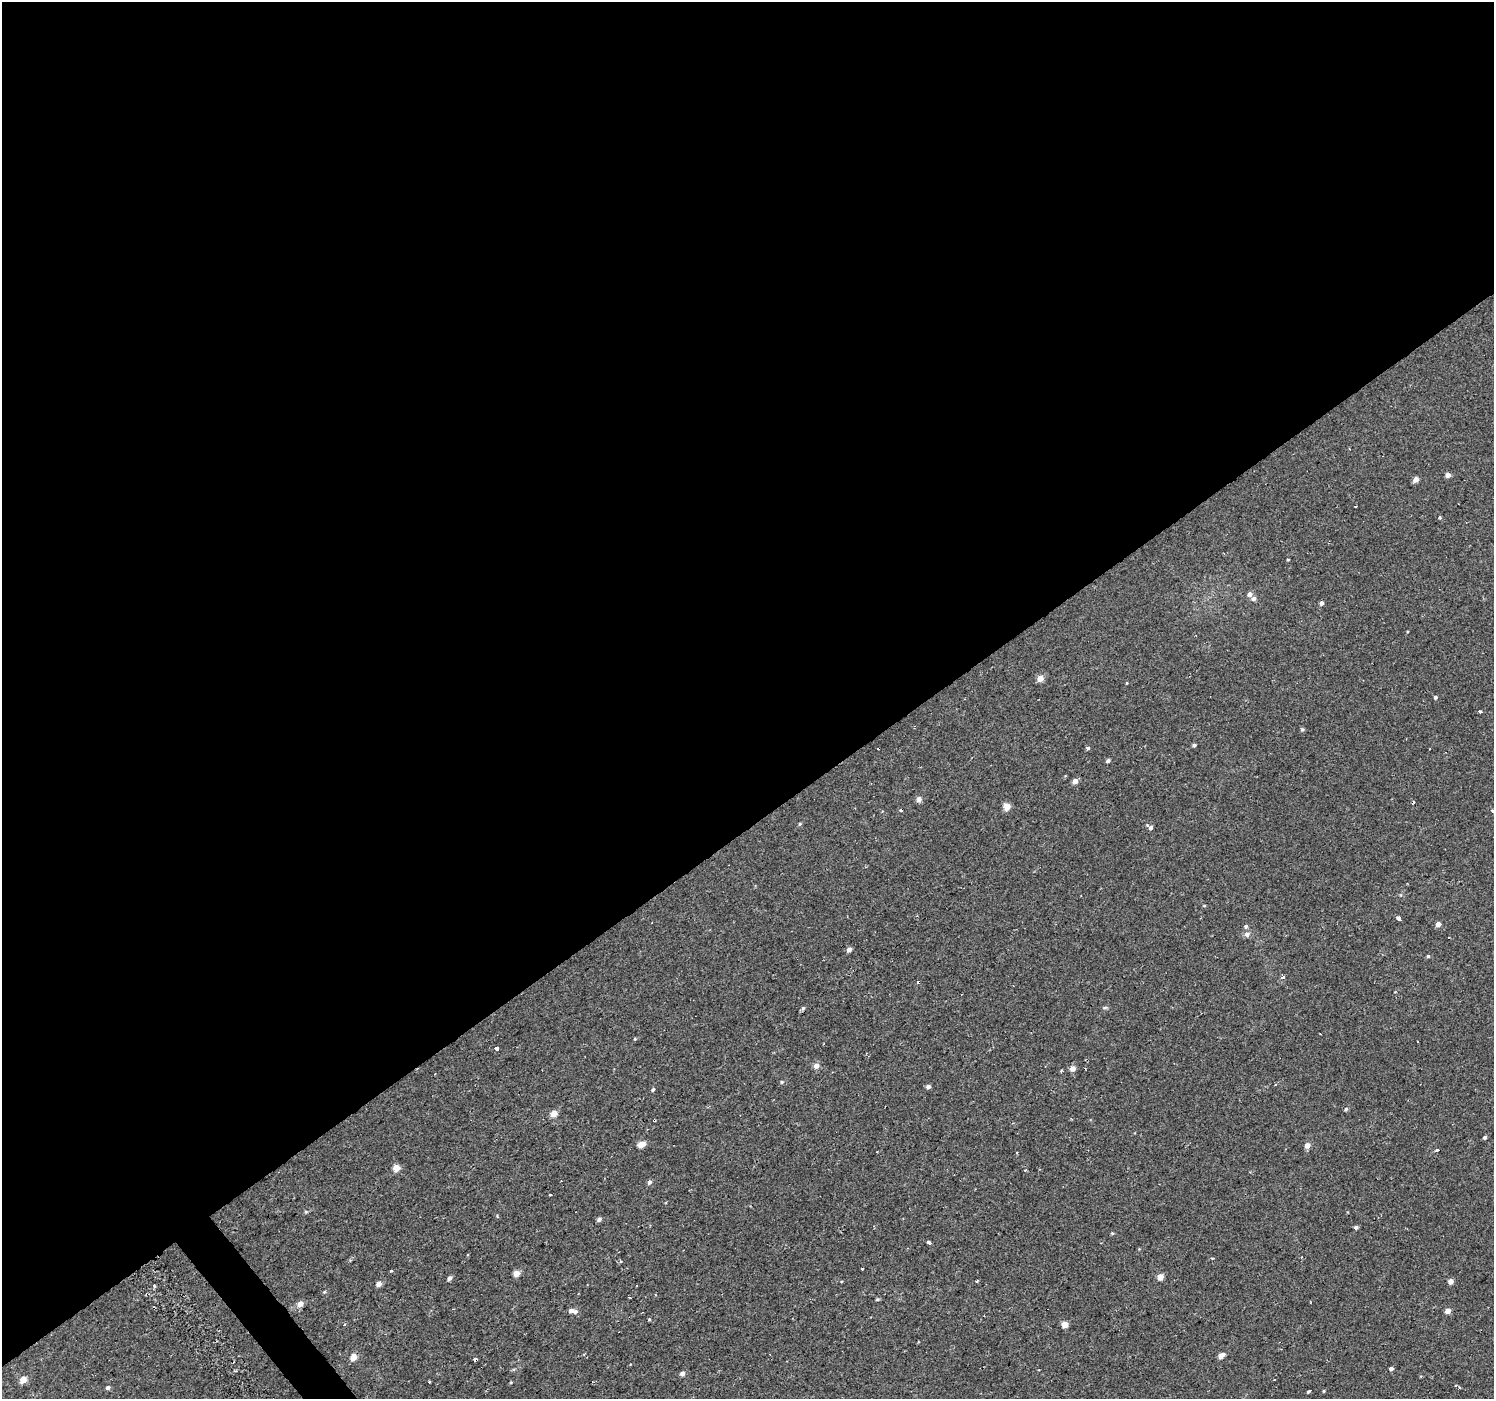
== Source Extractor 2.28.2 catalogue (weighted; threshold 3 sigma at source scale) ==
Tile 2 of 4 x 4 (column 2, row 1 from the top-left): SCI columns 1545-3036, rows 4420-5816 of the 6021 x 5949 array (HDU 1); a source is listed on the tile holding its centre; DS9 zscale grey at full resolution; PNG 1496 x 1401 px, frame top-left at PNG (2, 2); no overlay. Shown black and unused: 60% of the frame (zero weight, under 2 of 3 exposures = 2% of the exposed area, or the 3 px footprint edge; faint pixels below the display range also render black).
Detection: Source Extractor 2.28.2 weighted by HDU 2 'WHT'; one run over the whole footprint, this tile lists its part. Background 0.00284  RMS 0.0057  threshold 0.0255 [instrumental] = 3 sigma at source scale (4.5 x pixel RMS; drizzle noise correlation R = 1.50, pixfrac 1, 0.0396/0.0396 arcsec/px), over >= 5 px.
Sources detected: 93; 8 cosmic-ray / hot-pixel residue — not listed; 1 inside a brighter listed object's ellipse — not listed separately; the other 84 listed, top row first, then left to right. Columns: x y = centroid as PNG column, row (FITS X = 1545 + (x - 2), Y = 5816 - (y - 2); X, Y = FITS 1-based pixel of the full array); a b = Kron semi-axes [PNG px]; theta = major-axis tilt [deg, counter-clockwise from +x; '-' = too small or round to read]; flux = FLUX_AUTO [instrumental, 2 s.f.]
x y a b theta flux
1349 449 3 2 - 0.47
1448 475 5 4 - 2.7
1415 479 5 4 - 3.7
1356 506 2 2 - 0.45
1440 517 3 3 - 1
1288 559 4 2 - 0.46
1250 594 6 5 - 2.2
1254 598 5 5 - 1.9
1321 603 5 4 - 1.7
1040 678 5 5 - 5.7
1435 697 5 4 - 0.97
1480 711 3 3 - 2.4
1302 730 6 4 1 0.67
1194 745 4 4 - 1.1
1088 748 5 4 - 0.85
1108 760 5 4 - 1.2
1075 781 4 4 - 3.9
919 799 5 5 - 3.1
1414 802 3 3 - 1.1
1007 807 5 4 - 8.1
1492 811 4 3 - 5.7
800 824 5 4 - 0.74
1150 827 8 4 -36 1.9
1204 906 5 3 - 0.5
1399 918 4 3 - 16
1438 924 4 4 - 3.2
1246 926 5 5 - 1.1
1247 934 6 6 - 2.3
849 950 4 4 - 2.8
1428 956 4 4 - 0.7
1283 977 3 3 - 9.1
1105 1008 6 4 2 0.82
635 1039 4 4 - 0.56
496 1048 4 3 - 5.1
816 1066 5 5 - 3.7
1073 1068 5 5 - 3.7
782 1082 5 4 - 0.71
928 1086 5 4 - 2
653 1090 5 4 - 0.8
1346 1109 5 4 - 0.92
554 1113 5 4 - 7.6
1485 1137 4 4 - 1.3
641 1144 5 4 - 8
1307 1145 5 4 - 3.9
1437 1150 4 3 - 5.1
396 1168 5 4 - 8.1
1025 1170 3 3 - 0.48
649 1182 5 4 - 1.6
551 1195 3 3 - 2.4
599 1219 5 4 - 1.5
1356 1227 4 4 - 1.5
1112 1233 4 4 - 0.66
929 1242 4 3 - 6.4
467 1255 4 3 - 0.5
1302 1257 3 3 - 0.78
862 1269 3 3 - 2.9
391 1271 3 3 - 1.1
516 1273 4 4 - 5.9
1160 1277 4 4 - 5.9
449 1278 5 4 - 1.9
977 1280 3 3 - 0.96
1450 1281 4 4 - 3.3
379 1284 5 4 - 3.3
324 1292 5 4 - 0.68
655 1294 3 2 - 0.49
877 1299 5 4 - 0.7
300 1304 6 5 - 3.7
571 1310 6 5 - 1.7
1448 1311 4 4 - 4
649 1319 4 3 - 0.57
344 1324 4 3 - 0.61
1065 1324 4 4 - 8.3
1221 1355 5 4 - 4.7
354 1357 5 4 - 7.6
475 1359 4 3 - 5.8
1391 1368 4 3 - 1.6
682 1373 4 4 - 2.7
23 1380 5 4 - 8
429 1382 3 3 - 1.8
1455 1386 3 3 - 1.2
1459 1387 3 3 - 0.7
108 1388 5 4 - 1.5
1309 1391 4 3 - 5.2
1324 1391 5 3 - 0.48
Overlapping masked pixels (flux is a lower limit): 1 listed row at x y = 475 1359
Isophote crosses this tile's border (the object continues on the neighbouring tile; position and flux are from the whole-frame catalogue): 1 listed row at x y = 1492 811